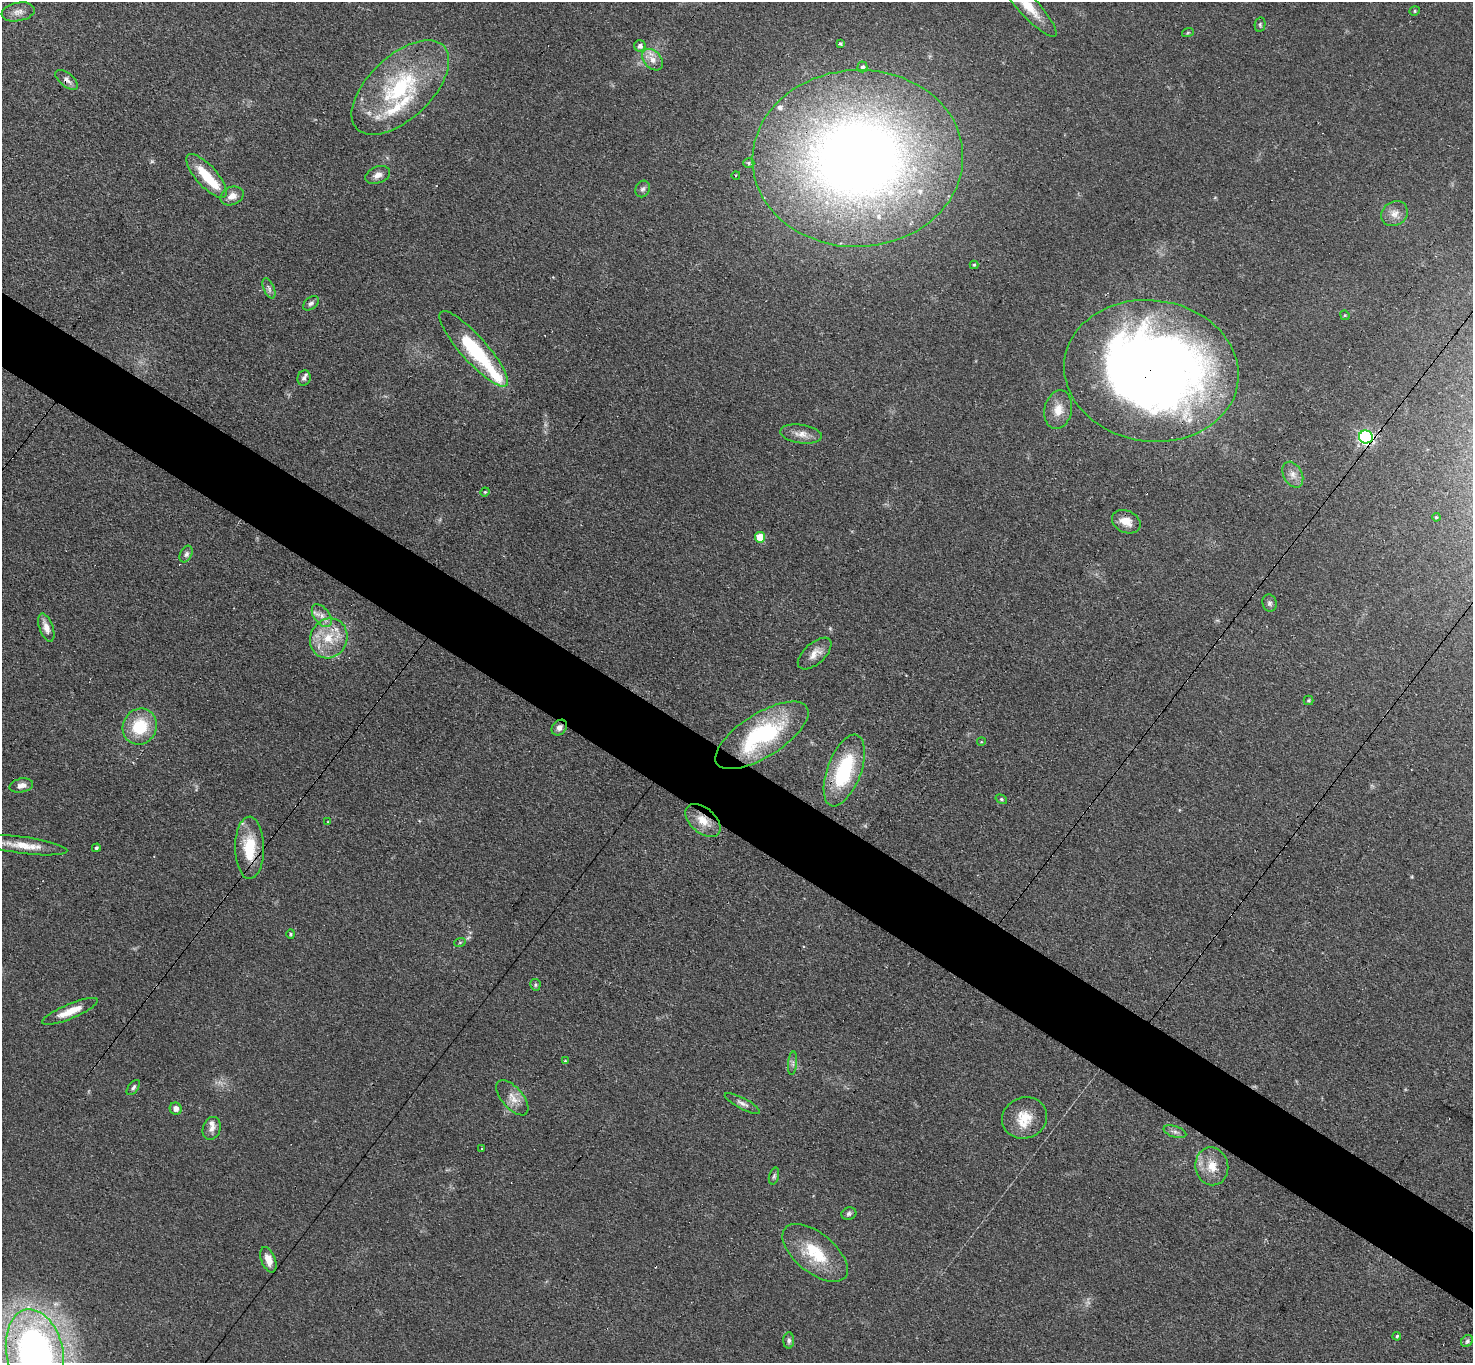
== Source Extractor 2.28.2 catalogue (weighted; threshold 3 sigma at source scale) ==
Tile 6 of 4 x 4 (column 2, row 2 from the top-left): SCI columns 1518-2988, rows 3034-4394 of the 6061 x 6051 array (HDU 1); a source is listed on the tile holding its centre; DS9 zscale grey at full resolution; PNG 1475 x 1365 px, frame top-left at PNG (2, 2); each listed source drawn as its Kron ellipse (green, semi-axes under 4 px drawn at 4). Shown black and unused: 6% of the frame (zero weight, under 3 of 4 exposures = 1% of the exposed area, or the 3 px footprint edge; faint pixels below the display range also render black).
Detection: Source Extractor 2.28.2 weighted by HDU 2 'WHT'; one run over the whole footprint, this tile lists its part. Background 0.12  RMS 0.0068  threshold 0.0307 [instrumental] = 3 sigma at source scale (4.5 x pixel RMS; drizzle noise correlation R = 1.50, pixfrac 1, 0.05/0.05 arcsec/px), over >= 5 px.
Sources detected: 89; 1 too faint to see at this stretch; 2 cosmic-ray / hot-pixel residue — neither listed nor drawn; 10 inside a brighter listed object's ellipse — not listed separately; the other 76 listed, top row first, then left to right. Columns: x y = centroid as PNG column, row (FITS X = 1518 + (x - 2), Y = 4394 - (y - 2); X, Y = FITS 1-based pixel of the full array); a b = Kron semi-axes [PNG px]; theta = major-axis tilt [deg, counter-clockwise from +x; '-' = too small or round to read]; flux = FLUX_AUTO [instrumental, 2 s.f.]
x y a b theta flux
1028 6 41 10 -48 18
1415 11 5 4 - 1
18 12 17 9 11 4.9
1260 25 7 5 78 1.2
1188 32 6 4 20 0.8
840 43 3 3 - 1.1
640 46 6 5 - 2.3
653 60 12 8 -47 5.8
862 67 5 5 - 1.7
67 80 13 6 -39 3.9
400 87 60 31 43 83
858 158 105 88 2 740
749 163 5 5 - 1.1
378 175 13 8 22 4.4
736 175 4 3 - 0.73
206 176 28 10 -48 22
643 189 8 7 - 2.1
232 196 12 9 23 5.7
1394 214 14 12 37 5.9
974 265 4 4 - 0.89
269 288 10 5 -66 2.3
311 303 9 5 38 2.1
1345 315 5 4 - 0.78
474 349 49 13 -48 50
1151 371 87 70 -8 780
304 378 8 6 71 2
1058 410 19 13 78 10
801 434 21 9 -8 6.7
1366 437 7 6 - 150
1293 475 14 9 -61 5.2
485 492 5 4 - 0.8
1436 517 4 4 - 0.82
1126 522 15 11 -25 8.1
760 537 5 5 - 19
186 554 9 6 61 2.2
1270 603 9 7 -75 1.9
322 616 13 7 -52 4.9
46 628 15 7 -71 6
329 638 20 18 61 21
815 654 20 10 42 7.2
1308 700 5 5 - 0.99
140 727 18 16 62 28
559 728 9 6 48 3.3
762 735 53 22 32 83
981 742 4 3 - 0.62
844 770 38 17 70 56
21 785 12 7 12 3.8
1001 799 6 4 -33 1
703 821 20 12 -41 12
328 822 3 3 - 0.48
23 845 44 8 -7 14
96 848 4 4 - 1.3
250 848 31 14 -89 28
291 934 5 4 - 0.86
460 942 6 3 20 0.76
535 985 6 5 - 1.1
70 1011 30 7 23 12
565 1061 4 4 - 0.68
793 1063 12 4 85 2.2
133 1088 9 5 52 1.7
512 1098 21 10 -49 8
742 1103 20 5 -28 3.5
176 1109 6 6 - 4.3
1025 1118 23 20 23 17
212 1128 11 9 72 4
1175 1132 12 5 -18 2.5
482 1149 2 2 - 0.84
1212 1166 19 16 -81 13
774 1176 8 5 75 1.4
849 1214 7 6 - 1.8
815 1253 39 20 -39 32
268 1260 13 7 -70 7.4
1397 1336 4 4 - 1.1
789 1340 8 5 90 1.9
1467 1341 7 5 46 1.6
35 1354 45 28 -78 370
Overlapping masked pixels (flux is a lower limit): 8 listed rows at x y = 67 80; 858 158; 1151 371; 1366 437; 559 728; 703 821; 250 848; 35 1354
Isophote crosses this tile's border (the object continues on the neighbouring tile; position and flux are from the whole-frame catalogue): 2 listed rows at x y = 1028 6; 35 1354